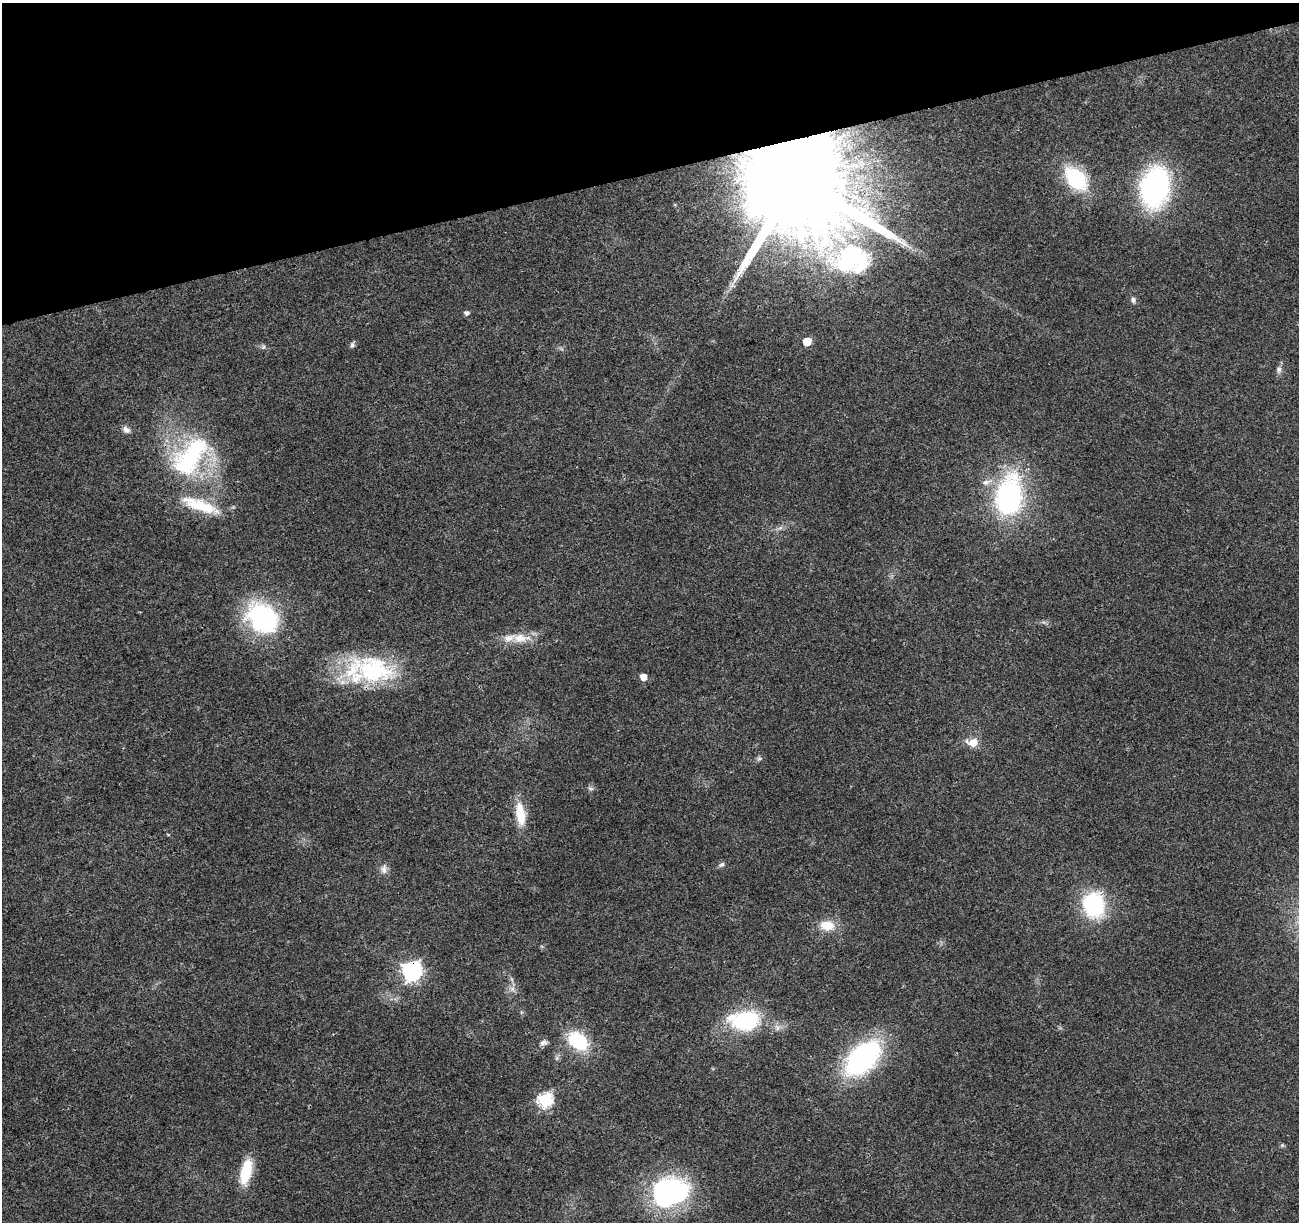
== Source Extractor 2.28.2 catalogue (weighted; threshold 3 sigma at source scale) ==
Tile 3 of 4 x 4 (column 3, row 1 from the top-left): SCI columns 2650-3946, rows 3729-4948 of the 5300 x 5068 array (HDU 1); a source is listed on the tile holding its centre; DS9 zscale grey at full resolution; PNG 1301 x 1224 px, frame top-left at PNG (2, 3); no overlay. Shown black and unused: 14% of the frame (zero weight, under 3 of 4 exposures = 5% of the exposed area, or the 3 px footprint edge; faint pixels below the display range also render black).
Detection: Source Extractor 2.28.2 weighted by HDU 2 'WHT'; one run over the whole footprint, this tile lists its part. Background 0.0184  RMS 0.0029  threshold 0.0132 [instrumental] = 3 sigma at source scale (4.5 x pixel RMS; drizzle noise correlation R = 1.50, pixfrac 1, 0.0396/0.0396 arcsec/px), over >= 5 px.
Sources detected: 44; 2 inside a brighter object's white glare — not listed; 4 inside a brighter listed object's ellipse — not listed separately; the other 38 listed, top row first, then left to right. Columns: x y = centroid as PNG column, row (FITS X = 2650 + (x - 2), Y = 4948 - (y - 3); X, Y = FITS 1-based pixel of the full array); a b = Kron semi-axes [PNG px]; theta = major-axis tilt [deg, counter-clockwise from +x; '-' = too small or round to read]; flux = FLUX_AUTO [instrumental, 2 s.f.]
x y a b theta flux
1076 178 25 16 -47 23
797 179 26 22 11 12000
1155 187 34 22 78 71
847 263 59 29 -19 33
1133 300 8 6 -83 0.8
467 313 5 5 - 0.95
807 341 6 5 - 7.2
352 345 7 6 - 0.71
263 347 6 6 - 0.59
1279 370 10 7 -88 1.1
126 430 11 8 -45 1.3
190 457 64 34 53 40
986 482 15 7 24 1.9
1009 497 36 22 80 59
203 507 43 16 -23 11
263 618 40 31 -41 38
520 638 27 12 -1 5.5
374 670 53 34 -14 33
643 677 5 5 - 3
973 742 12 8 -7 3.9
759 759 7 5 41 0.63
591 788 8 5 -19 0.66
520 814 28 10 -82 7.9
722 864 8 6 41 0.78
384 869 13 9 88 1.7
1094 905 25 21 -82 26
827 925 17 12 -5 5.4
412 971 8 8 - 110
512 989 8 6 -46 1.1
744 1021 29 18 0 29
578 1041 18 12 -41 22
543 1042 10 7 12 1.1
557 1058 6 6 - 0.63
862 1058 32 19 44 62
545 1100 7 6 - 50
1282 1145 6 5 - 0.43
246 1171 30 12 77 9.4
671 1191 36 28 10 55
Overlapping masked pixels (flux is a lower limit): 2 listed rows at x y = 797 179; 412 971